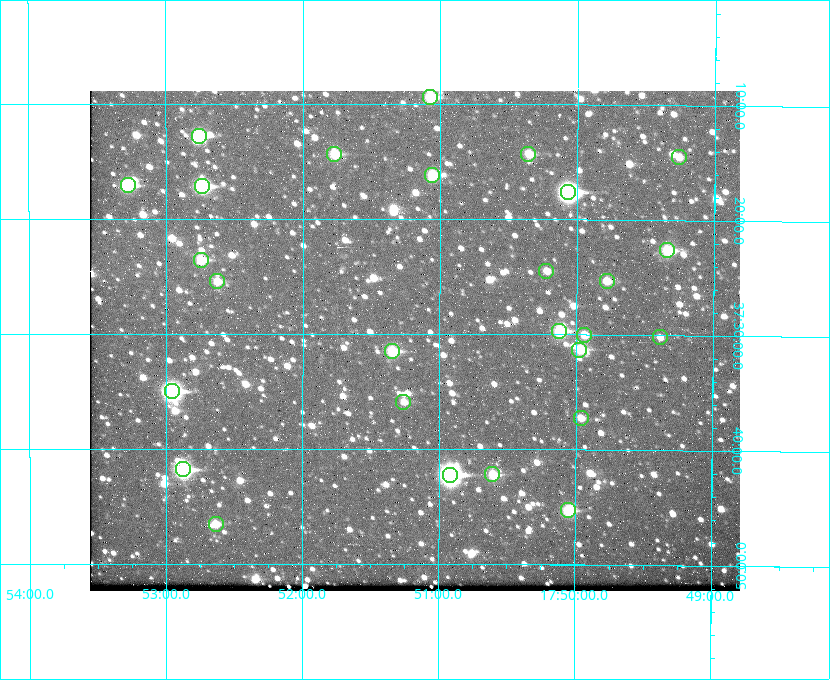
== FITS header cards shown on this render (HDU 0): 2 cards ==
NAXIS1  =                  650 / Width of table row in bytes
NAXIS2  =                  500 / Number of rows in table

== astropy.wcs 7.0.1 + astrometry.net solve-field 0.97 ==
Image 650 x 500 px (HDU 0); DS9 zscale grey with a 90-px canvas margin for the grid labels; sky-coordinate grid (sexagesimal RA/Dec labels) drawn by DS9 from the SOLVED WCS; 27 Tycho-2 reference stars matched to detected sources circled (green)
Header WCS: none
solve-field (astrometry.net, Tycho-2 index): SOLVED blind (the file carries no WCS)
Solved WCS: RA---TAN-SIP/DEC--TAN-SIP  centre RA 17:51:11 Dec +37:31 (267.80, +37.51 deg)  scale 5.22 arcsec/px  FOV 56.5' x 43.5'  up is +180 deg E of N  parity flipped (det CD > 0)
(file carries no celestial WCS; the grid is the blind solution)
Tycho-2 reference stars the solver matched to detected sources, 27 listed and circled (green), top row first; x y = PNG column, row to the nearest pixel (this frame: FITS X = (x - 90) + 1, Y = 500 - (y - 91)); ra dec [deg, ICRS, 3 dp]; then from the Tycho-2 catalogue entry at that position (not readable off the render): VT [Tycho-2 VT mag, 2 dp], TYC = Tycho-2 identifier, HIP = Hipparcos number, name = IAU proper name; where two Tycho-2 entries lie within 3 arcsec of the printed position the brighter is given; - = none
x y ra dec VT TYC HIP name
430 97 267.768 +37.157 9.98 2620-745-1 - -
199 136 268.189 +37.213 9.71 2620-542-1 - -
334 154 267.943 +37.240 10.39 2620-505-1 - -
528 154 267.589 +37.238 11.09 2619-212-1 - -
679 157 267.316 +37.242 12.03 2619-611-1 - -
432 175 267.764 +37.270 10.17 2620-784-1 - -
128 185 268.319 +37.285 9.88 2620-536-1 - -
202 186 268.183 +37.286 8.98 2620-786-1 87506 -
568 192 267.517 +37.293 8.96 2619-379-1 - -
667 250 267.335 +37.377 10.60 2619-634-1 - -
201 260 268.186 +37.393 10.44 2620-175-1 - -
546 271 267.555 +37.408 11.50 2619-358-1 - -
217 281 268.156 +37.424 11.25 2620-712-1 - -
607 281 267.445 +37.422 11.17 2619-451-1 - -
559 331 267.531 +37.495 10.07 2619-274-1 - -
584 335 267.485 +37.500 11.33 2619-40-1 - -
660 337 267.347 +37.503 12.15 3088-638-1 - -
579 350 267.494 +37.522 10.35 3088-270-1 - -
392 351 267.836 +37.525 9.96 3089-889-1 - -
172 391 268.239 +37.584 8.64 3089-755-1 - -
403 402 267.815 +37.598 11.54 3089-1081-1 - -
581 418 267.491 +37.621 11.40 3088-1284-1 - -
183 469 268.219 +37.697 8.93 3089-671-1 - -
492 474 267.652 +37.703 11.04 3089-693-1 - -
450 475 267.730 +37.705 8.13 3089-1203-1 87349 -
568 510 267.512 +37.755 10.10 3089-2332-1 - -
216 524 268.159 +37.775 11.22 3089-2245-1 - -